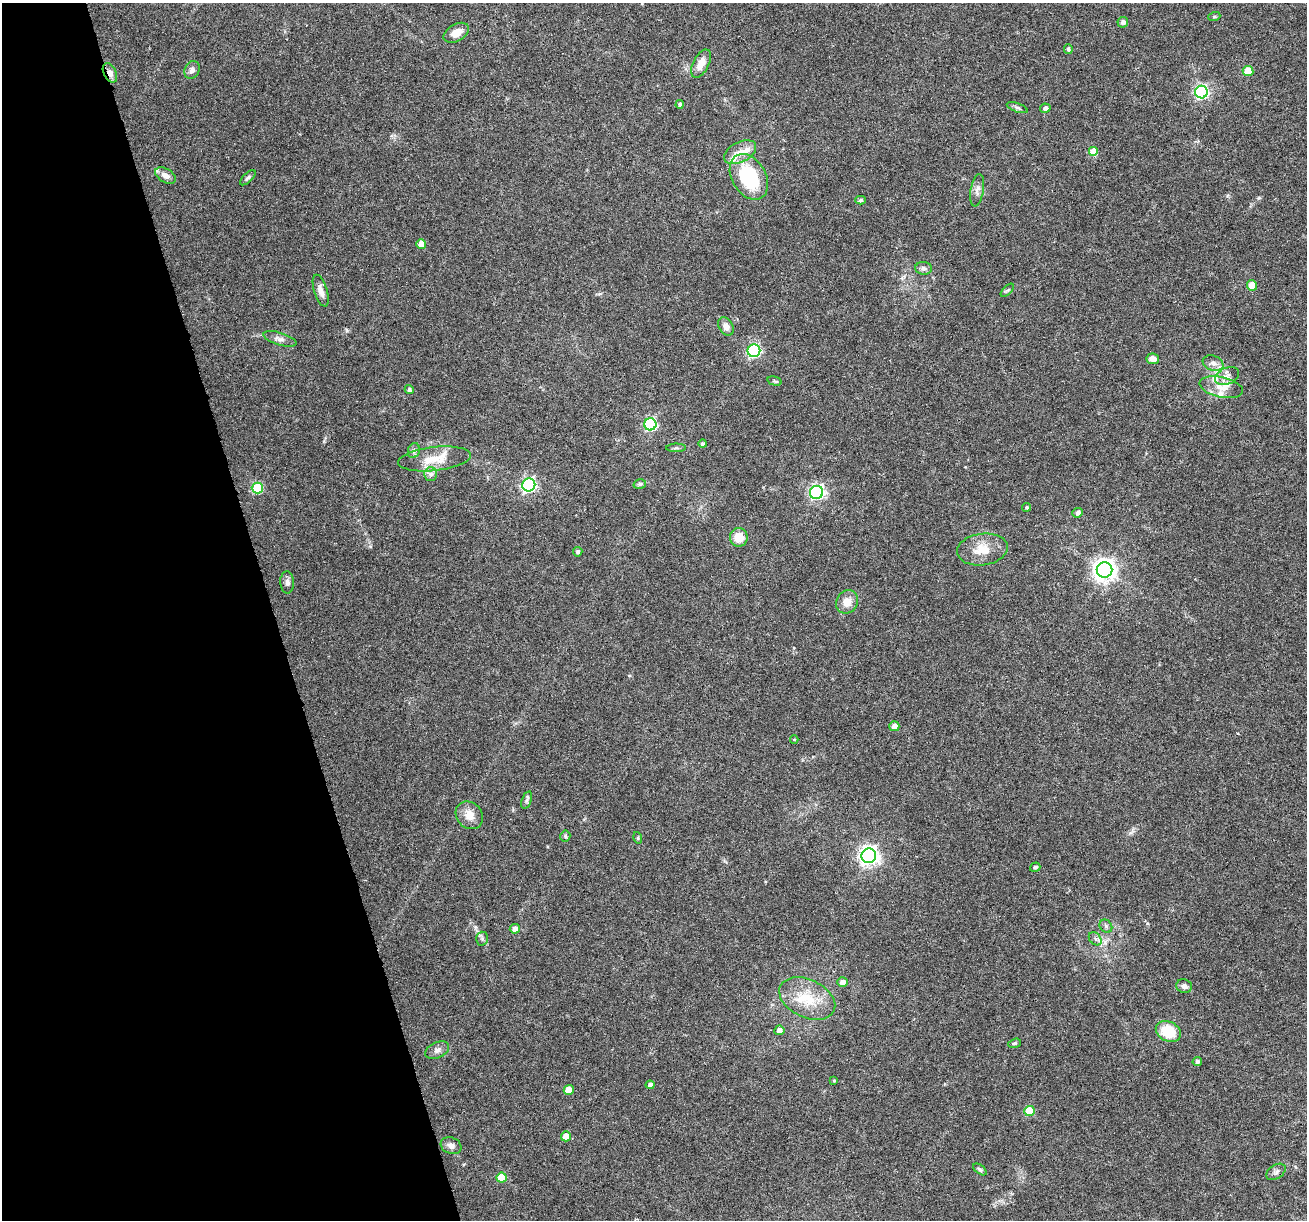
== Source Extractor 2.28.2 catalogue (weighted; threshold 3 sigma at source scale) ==
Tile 5 of 4 x 4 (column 1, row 2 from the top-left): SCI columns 1-1305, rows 2542-3759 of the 5220 x 5030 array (HDU 1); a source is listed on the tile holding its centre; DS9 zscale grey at full resolution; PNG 1309 x 1222 px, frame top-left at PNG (2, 3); each listed source drawn as its Kron ellipse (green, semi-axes under 4 px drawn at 4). Shown black and unused: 21% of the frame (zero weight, under 3 of 6 exposures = <1% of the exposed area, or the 3 px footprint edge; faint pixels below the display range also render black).
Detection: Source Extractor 2.28.2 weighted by HDU 2 'WHT'; one run over the whole footprint, this tile lists its part. Background 0.0385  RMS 0.0026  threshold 0.0106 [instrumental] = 3 sigma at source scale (4.09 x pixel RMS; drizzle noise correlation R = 1.36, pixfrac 0.8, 0.0396/0.0396 arcsec/px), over >= 5 px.
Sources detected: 86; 6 inside a brighter listed object's ellipse — not listed separately; the other 80 listed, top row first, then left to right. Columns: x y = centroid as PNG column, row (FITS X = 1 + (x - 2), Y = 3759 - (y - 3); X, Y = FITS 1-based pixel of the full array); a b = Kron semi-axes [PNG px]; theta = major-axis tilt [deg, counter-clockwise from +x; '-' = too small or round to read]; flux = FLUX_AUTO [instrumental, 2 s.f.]
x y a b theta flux
1214 17 6 4 18 0.28
1123 22 5 5 - 0.88
456 33 14 8 30 2.6
1068 49 5 4 - 0.48
701 63 15 7 62 2.6
192 70 9 7 66 1.2
1248 71 5 5 - 6.4
110 73 10 6 -63 1.4
1201 92 6 6 - 43
680 104 4 4 - 0.5
1017 108 11 4 -19 0.66
1045 108 5 4 - 0.79
740 152 17 10 27 2.7
1094 152 5 5 - 5
165 175 11 7 -30 1.6
749 177 24 17 -59 17
248 178 10 4 44 0.58
977 190 16 6 79 1.2
860 200 5 4 - 0.43
421 244 5 5 - 2.3
924 268 8 6 -3 0.68
1252 285 5 5 - 4.9
1007 290 8 3 44 0.34
321 291 16 6 -73 1.5
726 326 10 7 -60 1.5
280 339 17 6 -17 1.3
754 351 6 6 - 38
1153 359 6 5 - 1.3
1213 363 11 7 -19 1.2
1227 376 13 8 25 1.4
774 381 7 4 -15 0.37
1221 387 22 10 -12 3.1
409 390 4 4 - 0.65
650 424 6 6 - 28
703 444 4 4 - 0.52
676 448 10 3 0 0.4
414 451 7 6 - 0.58
435 459 36 12 6 5.6
431 474 7 6 - 0.86
640 484 6 5 - 0.41
529 485 6 6 - 52
257 488 5 5 - 15
817 492 7 6 - 51
1027 507 4 4 - 0.38
1077 513 5 4 - 0.81
739 537 9 9 - 3.7
982 549 25 16 7 5
578 552 5 4 - 0.55
1105 570 8 7 - 170
287 582 11 7 -87 1
847 602 12 10 58 2.8
894 726 5 5 - 1.8
794 740 4 3 - 0.21
527 800 9 4 71 0.56
469 815 15 12 -48 2.8
565 836 5 5 - 0.39
638 838 6 3 -73 0.28
869 856 7 7 - 110
1035 867 5 4 - 0.47
1106 926 7 5 -47 0.54
515 929 5 5 - 1.4
482 939 7 6 - 0.59
1095 939 7 5 -49 0.81
842 982 5 5 - 1.1
1184 986 8 7 - 1
807 998 30 19 -25 8
779 1030 5 4 - 1.3
1168 1032 13 10 -26 7.6
1015 1043 6 4 17 0.33
437 1050 12 8 25 1
1197 1061 5 4 - 0.6
834 1081 4 4 - 0.26
650 1085 4 4 - 0.92
569 1090 5 5 - 4.1
1029 1111 5 5 - 8.4
566 1136 5 5 - 2.8
451 1146 10 8 -21 1.3
980 1169 8 4 -38 0.47
1276 1172 10 6 34 0.76
502 1178 5 5 - 6.6
Overlapping masked pixels (flux is a lower limit): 1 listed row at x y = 110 73